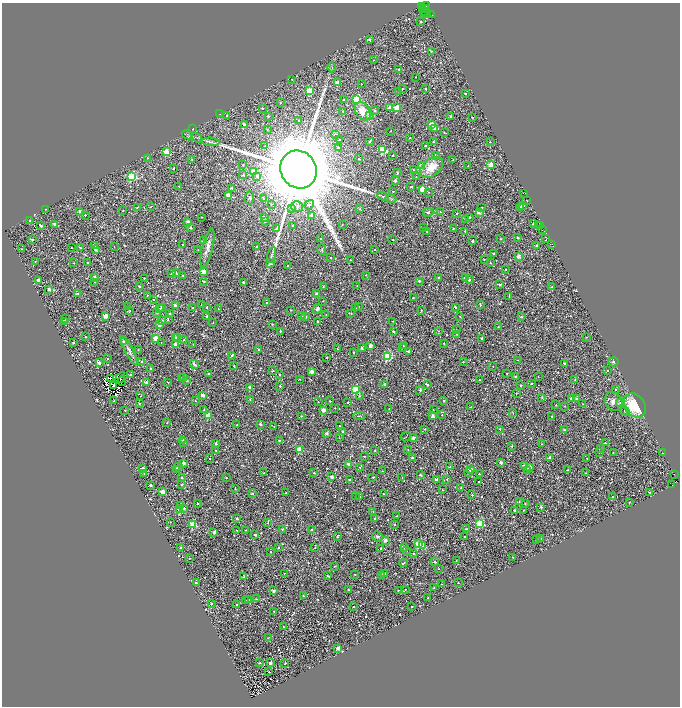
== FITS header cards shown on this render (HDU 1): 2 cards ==
NAXIS1  =                 1356
NAXIS2  =                 1408

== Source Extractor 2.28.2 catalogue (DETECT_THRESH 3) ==
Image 1356 x 1408 px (HDU 1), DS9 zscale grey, zoomed out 1/2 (1 PNG px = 2 x 2 image px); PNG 682 x 708 px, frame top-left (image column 1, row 1407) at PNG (2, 3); each listed source drawn as its Kron ellipse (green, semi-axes under 4 px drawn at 4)
Background 1.45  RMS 0.79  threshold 2.38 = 3 sigma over >= 5 px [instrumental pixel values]
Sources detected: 1363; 339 cannot appear on this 1/2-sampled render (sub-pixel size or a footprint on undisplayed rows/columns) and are neither listed nor drawn; of the other 1024, the 500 brightest by FLUX_AUTO listed and drawn (524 fainter detections omitted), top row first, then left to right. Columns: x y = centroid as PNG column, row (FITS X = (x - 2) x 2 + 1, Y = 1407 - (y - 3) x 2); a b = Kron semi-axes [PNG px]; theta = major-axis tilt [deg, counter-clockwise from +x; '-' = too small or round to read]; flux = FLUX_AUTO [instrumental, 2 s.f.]
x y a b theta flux
426 5 2 2 - 7.4e+02
421 6 2 1 - 5.4e+02
422 8 3 2 - 8.7e+02
425 9 2 1 - 1.9e+02
424 11 4 2 - 1.1e+03
426 13 2 1 - 1.4e+02
432 15 2 1 - 5.4e+02
421 22 2 2 - 1.4e+02
369 40 3 2 - 2.7e+02
431 51 2 2 - 1.4e+02
373 60 2 2 - 1.6e+02
332 67 5 2 - 1.4e+02
399 69 2 2 - 1.8e+02
416 77 2 2 - 1.2e+02
292 79 2 2 - 1.3e+02
338 83 3 2 - 3.8e+03
361 84 2 2 - 1.6e+02
402 89 2 2 - 2.2e+02
426 89 2 2 - 2.0e+02
309 90 3 3 - 5.0e+03
399 91 2 2 - 4.4e+02
465 93 2 2 - 1.9e+02
343 100 2 2 - 1.2e+02
357 100 3 3 - 1.4e+04
280 102 2 2 - 1.8e+02
262 108 2 2 - 3.2e+02
390 108 2 2 - 1.4e+03
397 108 3 3 - 4.5e+03
343 111 2 2 - 1.4e+02
363 111 10 7 -55 2.8e+03
375 111 2 2 - 4.2e+02
220 114 2 2 - 1.6e+02
227 115 3 2 - 1.4e+02
370 115 3 2 - 1.9e+02
268 116 2 2 - 2.9e+02
451 116 2 2 - 7.2e+02
472 117 2 2 - 2.3e+02
299 121 2 2 - 8.1e+02
431 124 3 3 - 1.4e+03
244 125 2 2 - 1.1e+03
434 128 2 2 - 1.3e+03
193 129 2 1 - 1.3e+02
267 130 2 2 - 1.4e+02
391 131 2 2 - 1.8e+02
444 132 2 2 - 1.6e+02
335 134 3 3 - 1.8e+02
187 135 6 3 -26 2.0e+02
197 138 6 2 -34 2.0e+02
410 138 2 2 - 1.8e+02
340 140 2 2 - 1.3e+02
370 141 3 2 - 1.8e+02
211 142 8 4 -5 4.1e+02
433 142 2 2 - 2.1e+02
490 142 2 2 - 2.5e+02
265 146 4 3 - 1.9e+02
426 146 2 2 - 4.3e+02
338 147 3 2 - 2.0e+02
382 150 3 3 - 1.3e+04
166 152 3 3 - 5.2e+03
392 156 2 2 - 4.1e+02
435 156 3 2 - 1.2e+02
147 158 2 2 - 1.2e+02
358 158 2 2 - 1.4e+02
191 159 2 2 - 1.5e+02
453 160 2 2 - 1.3e+02
243 164 2 2 - 1.9e+02
490 165 2 2 - 4.1e+03
422 166 2 2 - 2.2e+03
468 166 2 1 - 1.3e+02
431 167 13 8 40 2.9e+03
173 168 2 2 - 1.4e+02
298 170 19 17 -56 2.9e+06
414 170 2 2 - 1.4e+02
253 171 2 2 - 1.1e+03
397 173 3 2 - 2.4e+02
243 175 3 2 - 1.8e+02
132 176 3 3 - 1.7e+04
257 176 4 3 - 4.4e+02
416 177 2 2 - 1.3e+02
395 181 2 2 - 1.0e+03
179 187 3 2 - 1.2e+02
411 187 2 2 - 4.1e+02
232 188 2 2 - 7.0e+02
422 189 2 2 - 4.4e+03
393 191 2 2 - 1.7e+02
428 192 3 2 - 1.3e+02
523 193 2 1 - 7.8e+02
228 196 3 2 - 3.5e+03
383 196 6 3 -23 2.5e+02
250 198 6 4 87 3.4e+02
263 198 2 2 - 4.9e+02
391 199 6 2 -11 1.6e+02
527 201 2 1 - 1.2e+02
271 204 2 2 - 1.5e+02
309 205 5 3 - 2.6e+02
297 206 6 5 - 6.2e+02
523 206 2 2 - 2.1e+03
137 207 2 2 - 1.2e+02
150 207 2 2 - 1.4e+02
481 207 2 2 - 1.7e+02
520 207 3 2 - 2.5e+02
291 208 2 2 - 5.3e+02
46 209 2 2 - 1.2e+02
360 209 2 2 - 2.3e+02
79 211 2 2 - 1.1e+03
123 211 2 2 - 1.5e+02
428 212 5 2 - 4.8e+02
440 212 2 2 - 1.8e+02
479 212 2 2 - 1.6e+03
457 213 2 2 - 1.7e+02
85 215 2 2 - 1.7e+02
312 215 3 2 - 1.9e+03
201 217 2 2 - 1.2e+02
264 217 2 2 - 1.6e+03
470 217 2 2 - 3.3e+02
465 220 4 2 - 1.8e+02
30 221 2 2 - 3.1e+02
188 222 2 2 - 1.9e+03
265 222 2 2 - 2.1e+02
55 224 3 2 - 1.4e+03
342 224 2 2 - 1.3e+02
533 224 2 2 - 2.4e+02
538 225 2 1 - 8.5e+02
541 225 4 2 - 9.5e+03
41 226 3 2 - 4.8e+02
293 226 2 2 - 2.8e+02
191 228 2 2 - 4.1e+02
424 228 2 2 - 1.9e+02
453 228 2 2 - 2.4e+02
276 229 2 2 - 2.3e+02
542 229 3 1 - 8.9e+02
427 231 2 2 - 1.2e+02
465 231 2 2 - 3.2e+02
518 237 2 2 - 7.8e+02
32 239 2 2 - 4.6e+02
321 239 2 2 - 2.0e+02
500 239 2 2 - 1.3e+02
546 239 2 1 - 1.5e+03
393 240 2 2 - 3.1e+02
203 241 2 2 - 6.4e+02
473 241 2 2 - 4.4e+02
552 244 2 1 - 4.9e+02
182 245 2 2 - 2.0e+02
95 246 3 2 - 3.3e+02
537 246 2 2 - 8.9e+02
114 247 2 1 - 1.2e+02
257 247 2 2 - 1.7e+02
71 248 2 2 - 1.3e+02
80 248 2 2 - 2.8e+02
207 248 20 5 77 1.3e+03
21 249 2 1 - 1.2e+02
96 249 2 2 - 1.3e+03
375 249 2 1 - 1.2e+02
198 250 2 2 - 1.5e+02
322 250 5 4 - 2.4e+02
494 253 2 2 - 4.7e+02
272 255 8 3 74 3.1e+02
518 256 2 2 - 1.4e+03
331 258 2 2 - 1.4e+02
484 259 2 2 - 1.2e+02
350 260 2 2 - 2.0e+02
35 261 2 2 - 1.3e+02
87 262 2 2 - 2.7e+02
74 263 2 2 - 1.3e+02
271 263 4 4 - 8.3e+02
490 263 2 2 - 1.3e+02
288 266 2 2 - 1.2e+02
505 269 2 2 - 1.7e+02
203 272 2 2 - 3.4e+03
176 273 3 2 - 1.8e+02
171 274 2 2 - 1.2e+02
183 275 2 2 - 3.9e+02
366 275 2 2 - 1.4e+02
95 277 2 2 - 7.1e+02
438 277 2 2 - 4.1e+02
144 278 2 2 - 2.0e+02
465 278 2 2 - 2.4e+03
38 280 2 2 - 1.8e+03
469 280 2 2 - 5.5e+02
204 281 4 2 - 2.2e+02
419 281 3 2 - 3.8e+02
95 282 2 2 - 1.2e+02
243 282 2 2 - 4.2e+02
499 284 2 2 - 4.9e+02
139 286 2 2 - 3.5e+02
357 286 2 2 - 1.4e+02
323 287 2 2 - 1.5e+02
552 287 2 2 - 3.1e+02
49 289 2 2 - 1.8e+03
316 293 2 2 - 7.5e+02
77 294 2 2 - 4.4e+02
148 295 2 2 - 2.2e+02
509 296 2 2 - 1.5e+02
413 298 2 2 - 1.5e+02
153 299 2 2 - 2.8e+02
323 301 2 2 - 1.3e+02
267 303 2 2 - 3.7e+02
480 304 3 2 - 2.3e+02
201 305 2 2 - 2.2e+02
175 306 4 2 - 1.7e+03
359 306 2 2 - 2.2e+02
128 307 2 2 - 2.2e+02
161 307 2 2 - 3.3e+02
207 307 2 2 - 4.2e+02
455 307 2 2 - 4.0e+02
160 308 3 2 - 1.4e+02
193 308 2 2 - 2.0e+02
355 308 2 2 - 2.0e+02
218 309 2 2 - 1.5e+02
317 309 5 4 - 4.8e+02
290 310 2 2 - 1.3e+02
421 310 3 2 - 3.1e+02
130 311 2 2 - 2.2e+02
157 313 2 2 - 4.9e+02
351 313 3 3 - 1.4e+02
169 314 2 2 - 4.8e+02
326 315 4 3 - 1.3e+02
105 316 3 2 - 2.5e+03
207 316 2 2 - 7.4e+02
301 316 3 2 - 1.6e+02
305 317 2 2 - 3.4e+02
460 317 2 2 - 1.3e+02
521 317 2 2 - 4.1e+02
66 319 2 2 - 1.6e+02
168 320 2 2 - 2.0e+02
65 321 2 2 - 3.8e+02
162 321 2 2 - 4.4e+02
317 321 2 2 - 2.9e+02
393 321 2 2 - 2.1e+02
213 323 2 2 - 1.2e+02
272 324 2 2 - 2.0e+02
159 325 2 2 - 2.3e+03
498 326 2 2 - 2.1e+02
456 330 2 2 - 1.6e+02
280 331 2 2 - 4.7e+02
393 331 2 2 - 3.6e+02
439 331 3 2 - 1.4e+02
457 334 2 2 - 2.1e+02
85 337 2 2 - 2.5e+02
175 337 2 2 - 3.0e+02
178 337 2 2 - 2.2e+02
586 337 2 2 - 1.3e+02
155 338 2 2 - 4.4e+03
482 338 2 2 - 4.3e+02
184 340 2 2 - 2.6e+02
123 341 2 2 - 8.6e+02
161 342 2 2 - 1.4e+02
73 343 2 2 - 6.8e+02
444 343 2 2 - 1.9e+02
175 344 2 2 - 1.7e+03
193 344 2 2 - 1.3e+02
370 346 2 2 - 1.7e+03
403 346 2 2 - 1.3e+02
403 347 2 2 - 1.3e+02
361 348 2 2 - 2.0e+02
258 349 3 2 - 1.6e+02
337 349 2 2 - 1.5e+02
129 350 16 3 -63 6.5e+02
138 350 2 2 - 1.3e+02
353 352 2 2 - 2.8e+02
408 352 2 2 - 5.4e+02
232 355 2 2 - 4.2e+02
327 357 2 2 - 3.3e+02
387 357 3 3 - 1.5e+04
107 359 2 2 - 1.4e+02
517 360 2 1 - 1.2e+02
142 362 3 2 - 5.1e+02
463 362 2 2 - 1.5e+02
613 362 5 4 - 2.2e+02
99 363 2 2 - 1.4e+03
564 363 2 2 - 7.8e+02
194 364 5 2 - 4.6e+02
234 366 2 2 - 2.9e+02
493 367 2 2 - 1.3e+02
151 368 2 2 - 8.2e+02
608 370 2 2 - 1.7e+02
273 371 2 2 - 1.3e+02
312 372 2 2 - 2.2e+03
507 373 2 2 - 1.9e+02
131 374 2 2 - 1.5e+03
208 374 2 2 - 3.3e+02
280 375 2 2 - 1.6e+02
184 377 2 2 - 1.4e+02
516 377 2 2 - 8.4e+02
538 377 2 1 - 1.3e+02
111 378 2 1 - 1.3e+02
120 378 6 1 57 2.3e+02
182 378 2 2 - 1.3e+02
300 379 2 2 - 1.7e+02
187 380 2 2 - 8.4e+02
479 380 2 2 - 2.1e+02
575 380 2 2 - 1.3e+02
122 381 5 3 - 1.8e+02
167 382 2 2 - 2.2e+02
147 383 2 2 - 2.0e+03
385 384 2 2 - 7.8e+02
531 384 3 1 - 1.3e+02
428 385 2 2 - 3.6e+02
521 385 2 2 - 3.6e+02
113 386 4 1 - 2.3e+02
280 386 2 2 - 4.2e+02
250 387 2 2 - 6.7e+02
616 389 2 2 - 1.2e+02
355 390 3 3 - 1.4e+04
420 390 2 2 - 8.0e+02
516 393 2 1 - 1.2e+02
203 395 2 2 - 1.6e+03
140 396 2 1 - 1.3e+02
359 396 2 2 - 1.6e+02
542 398 3 2 - 1.8e+02
571 398 2 2 - 7.7e+02
250 399 3 2 - 1.5e+02
577 399 2 2 - 6.6e+02
114 401 2 2 - 3.1e+02
195 401 2 2 - 2.5e+02
329 401 2 2 - 1.9e+02
444 401 2 2 - 3.1e+02
614 401 10 8 -62 1.2e+03
318 402 2 2 - 1.8e+02
348 402 2 2 - 1.6e+02
139 403 2 2 - 3.0e+02
620 403 4 4 - 4.3e+02
583 404 2 2 - 1.3e+02
556 405 2 2 - 1.2e+02
635 405 13 10 -53 7.1e+03
564 406 2 2 - 1.3e+02
471 407 2 2 - 1.8e+02
335 408 2 2 - 1.7e+02
389 409 3 2 - 1.9e+02
125 410 2 2 - 2.0e+02
204 410 2 2 - 4.1e+02
323 410 2 2 - 2.1e+03
433 410 2 2 - 1.9e+02
625 411 5 3 - 1.6e+02
513 413 3 2 - 1.4e+02
442 415 3 3 - 1.5e+02
208 416 2 2 - 4.8e+03
301 416 2 2 - 1.4e+02
359 416 5 2 - 2.5e+02
433 416 3 2 - 1.3e+03
552 417 2 1 - 1.2e+02
167 423 2 2 - 1.3e+02
260 424 2 2 - 4.8e+02
237 425 2 2 - 2.0e+02
274 426 2 2 - 1.5e+02
339 426 2 2 - 1.4e+02
425 429 2 2 - 3.3e+02
500 429 2 2 - 2.2e+02
564 429 2 2 - 3.6e+02
343 432 2 2 - 1.0e+03
326 433 2 2 - 1.1e+03
406 437 5 2 - 1.2e+02
339 438 2 2 - 1.4e+02
413 438 2 2 - 1.1e+03
183 440 4 3 - 1.5e+02
279 440 2 2 - 3.4e+02
184 443 2 2 - 4.8e+02
216 443 2 2 - 1.0e+03
605 443 3 2 - 1.8e+02
542 444 2 2 - 1.4e+02
512 446 2 2 - 1.5e+02
299 449 3 2 - 5.7e+03
408 449 2 2 - 1.4e+02
600 449 2 2 - 1.4e+02
216 450 2 2 - 2.1e+02
375 450 2 2 - 2.8e+02
599 452 2 2 - 1.6e+02
613 452 2 2 - 1.6e+02
663 453 2 1 - 1.7e+02
364 456 2 2 - 3.7e+02
550 457 2 2 - 3.5e+02
209 458 2 2 - 1.3e+02
412 458 2 2 - 7.8e+02
587 458 2 2 - 1.3e+02
501 462 2 2 - 1.4e+03
183 463 2 2 - 1.9e+03
349 464 3 2 - 2.4e+03
525 466 2 2 - 2.1e+03
178 467 3 2 - 2.7e+02
360 467 2 2 - 1.5e+02
450 467 2 2 - 2.3e+02
529 467 2 2 - 1.7e+03
143 469 2 2 - 2.0e+03
176 469 2 2 - 1.3e+03
471 470 2 2 - 1.6e+03
568 470 2 2 - 3.5e+02
382 471 2 2 - 1.4e+02
527 471 4 2 - 1.8e+02
144 473 2 2 - 1.6e+02
264 473 2 2 - 1.6e+02
314 473 2 2 - 2.2e+02
468 473 3 2 - 2.1e+02
585 473 2 1 - 1.2e+02
479 474 2 2 - 2.1e+02
674 474 2 1 - 3.8e+03
420 475 2 2 - 5.3e+02
182 477 2 2 - 5.3e+02
332 477 2 2 - 1.9e+03
373 477 2 2 - 3.0e+02
226 478 2 2 - 1.4e+02
402 478 2 2 - 2.1e+02
447 479 2 2 - 3.2e+02
350 480 2 2 - 3.4e+02
436 480 2 2 - 9.1e+02
478 482 2 2 - 1.5e+02
672 484 2 1 - 4.2e+02
150 485 2 2 - 1.0e+03
182 485 2 2 - 2.3e+02
461 488 2 2 - 2.6e+02
235 489 2 2 - 1.8e+02
443 490 3 2 - 1.2e+02
162 492 2 2 - 3.8e+03
649 492 2 1 - 1.2e+02
285 493 2 2 - 1.3e+02
253 494 2 2 - 1.3e+02
383 494 2 2 - 1.2e+02
472 495 2 2 - 1.9e+02
356 496 2 2 - 1.3e+02
360 497 2 2 - 1.4e+02
613 497 3 2 - 1.7e+02
519 501 2 2 - 1.9e+02
629 502 2 2 - 1.6e+02
525 503 2 2 - 2.1e+02
197 504 2 2 - 1.5e+02
181 506 2 2 - 2.4e+02
541 507 2 2 - 7.3e+02
184 508 2 2 - 7.6e+02
180 510 2 2 - 5.0e+03
515 510 2 2 - 5.2e+02
523 510 2 2 - 1.4e+02
373 511 2 2 - 1.3e+02
396 516 2 2 - 1.8e+02
236 519 2 2 - 4.1e+02
374 519 2 2 - 2.9e+02
170 522 2 2 - 1.4e+02
268 523 3 2 - 2.0e+02
480 523 3 3 - 1.3e+04
193 524 3 3 - 7.4e+03
394 525 2 2 - 2.0e+02
282 529 2 2 - 1.3e+02
466 529 4 3 - 2.4e+02
237 530 2 2 - 1.7e+02
245 530 2 2 - 2.2e+02
311 530 2 2 - 3.8e+02
214 532 2 2 - 1.8e+03
255 535 2 2 - 6.3e+02
337 536 2 2 - 3.0e+02
464 536 2 2 - 2.1e+02
378 537 5 5 - 3.9e+02
541 538 2 2 - 1.3e+02
536 539 2 2 - 1.6e+02
385 540 2 2 - 1.9e+03
419 543 3 3 - 7.0e+03
422 545 3 2 - 4.6e+03
404 547 3 3 - 1.7e+02
181 548 2 2 - 2.0e+02
278 548 2 2 - 1.3e+02
315 548 2 2 - 1.3e+02
381 548 2 2 - 2.7e+02
406 551 3 3 - 1.2e+02
270 552 2 2 - 1.9e+02
414 553 2 2 - 3.0e+02
513 557 2 2 - 1.9e+02
189 558 2 2 - 1.3e+02
456 560 2 2 - 1.2e+02
435 562 2 2 - 5.6e+02
403 563 4 2 - 2.5e+02
334 566 2 2 - 1.9e+02
439 569 2 1 - 1.2e+02
284 573 2 2 - 1.3e+02
384 573 2 2 - 1.8e+03
355 574 2 2 - 1.5e+02
382 575 3 3 - 1.7e+02
328 576 3 2 - 1.7e+02
244 577 3 2 - 1.5e+02
196 583 3 2 - 1.4e+02
458 583 2 2 - 3.1e+02
442 584 2 1 - 1.2e+02
434 588 2 2 - 1.7e+02
405 589 2 2 - 1.4e+02
348 590 2 2 - 2.2e+02
398 590 2 2 - 2.5e+02
274 591 2 2 - 1.3e+03
303 595 2 2 - 2.1e+02
428 598 2 2 - 1.7e+02
256 599 2 1 - 1.3e+02
248 600 2 2 - 2.7e+02
246 601 3 2 - 1.2e+02
211 604 2 2 - 3.9e+02
236 604 2 2 - 2.2e+02
354 607 2 2 - 2.4e+02
411 607 2 2 - 2.9e+02
273 611 2 2 - 1.2e+02
283 627 2 2 - 3.0e+02
268 638 3 2 - 1.2e+02
338 648 2 2 - 2.3e+03
260 663 2 2 - 3.4e+02
270 663 2 2 - 9.3e+02
285 663 2 1 - 1.3e+02
269 671 2 2 - 2.0e+02
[524 fainter detections neither listed nor drawn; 339 sub-pixel or undisplayed-footprint detections neither listed nor drawn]